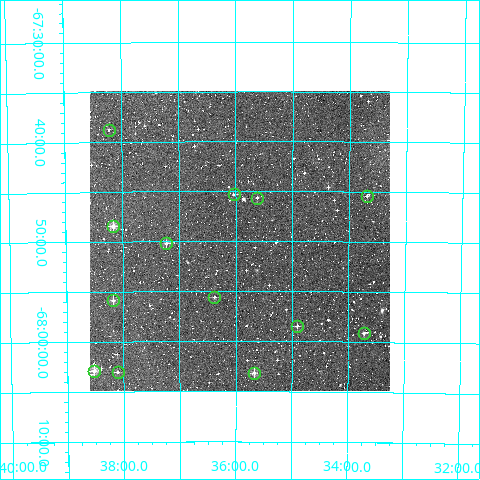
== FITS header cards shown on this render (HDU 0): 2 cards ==
NAXIS1  =                  300
NAXIS2  =                  300

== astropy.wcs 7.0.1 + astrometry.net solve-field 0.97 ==
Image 300 x 300 px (HDU 0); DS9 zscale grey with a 90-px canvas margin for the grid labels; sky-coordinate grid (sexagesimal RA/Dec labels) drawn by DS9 from the SOLVED WCS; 13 Tycho-2 reference stars matched to detected sources circled (green)
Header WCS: RA---TAN/DEC--TAN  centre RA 21:35:55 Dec -67:50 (323.98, -67.83 deg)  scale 6 arcsec/px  FOV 30.0' x 30.0'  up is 0 deg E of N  parity normal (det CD < 0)
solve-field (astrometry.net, Tycho-2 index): VERIFIED the header's WCS against the Tycho-2 star catalogue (verified at 2 index scales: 8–13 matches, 0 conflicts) and refined it, rather than solving blind
Solved WCS: RA---TAN-SIP/DEC--TAN-SIP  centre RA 21:35:56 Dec -67:50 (323.98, -67.83 deg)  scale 6 arcsec/px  FOV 30.0' x 30.0'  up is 0 deg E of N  parity normal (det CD < 0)
The solver's refit moves the header's centre by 3 arcsec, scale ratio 1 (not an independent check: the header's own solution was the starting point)
Tycho-2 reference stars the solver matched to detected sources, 13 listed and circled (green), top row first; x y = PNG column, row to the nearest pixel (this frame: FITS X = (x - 90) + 1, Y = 300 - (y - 93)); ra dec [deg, ICRS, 3 dp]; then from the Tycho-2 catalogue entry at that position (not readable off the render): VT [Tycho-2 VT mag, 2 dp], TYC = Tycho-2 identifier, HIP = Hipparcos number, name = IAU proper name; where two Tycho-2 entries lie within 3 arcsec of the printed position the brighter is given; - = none
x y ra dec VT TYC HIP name
109 132 324.555 -67.646 13.07 9323-24-1 - -
234 196 324.009 -67.755 11.57 9323-216-1 - -
367 198 323.421 -67.757 12.08 9322-9-1 - -
257 200 323.906 -67.761 11.84 9322-20-1 - -
113 228 324.540 -67.807 10.12 9323-180-1 - -
166 245 324.307 -67.837 11.08 9323-125-1 - -
214 299 324.093 -67.926 11.61 9323-470-1 - -
113 302 324.542 -67.931 10.89 9323-466-1 - -
297 328 323.727 -67.974 11.66 9322-1195-1 - -
364 335 323.430 -67.986 10.88 9322-1039-1 - -
94 373 324.634 -68.048 10.38 9323-1382-1 106855 -
118 374 324.526 -68.050 11.78 9323-888-1 - -
254 375 323.918 -68.052 10.88 9322-1083-1 - -